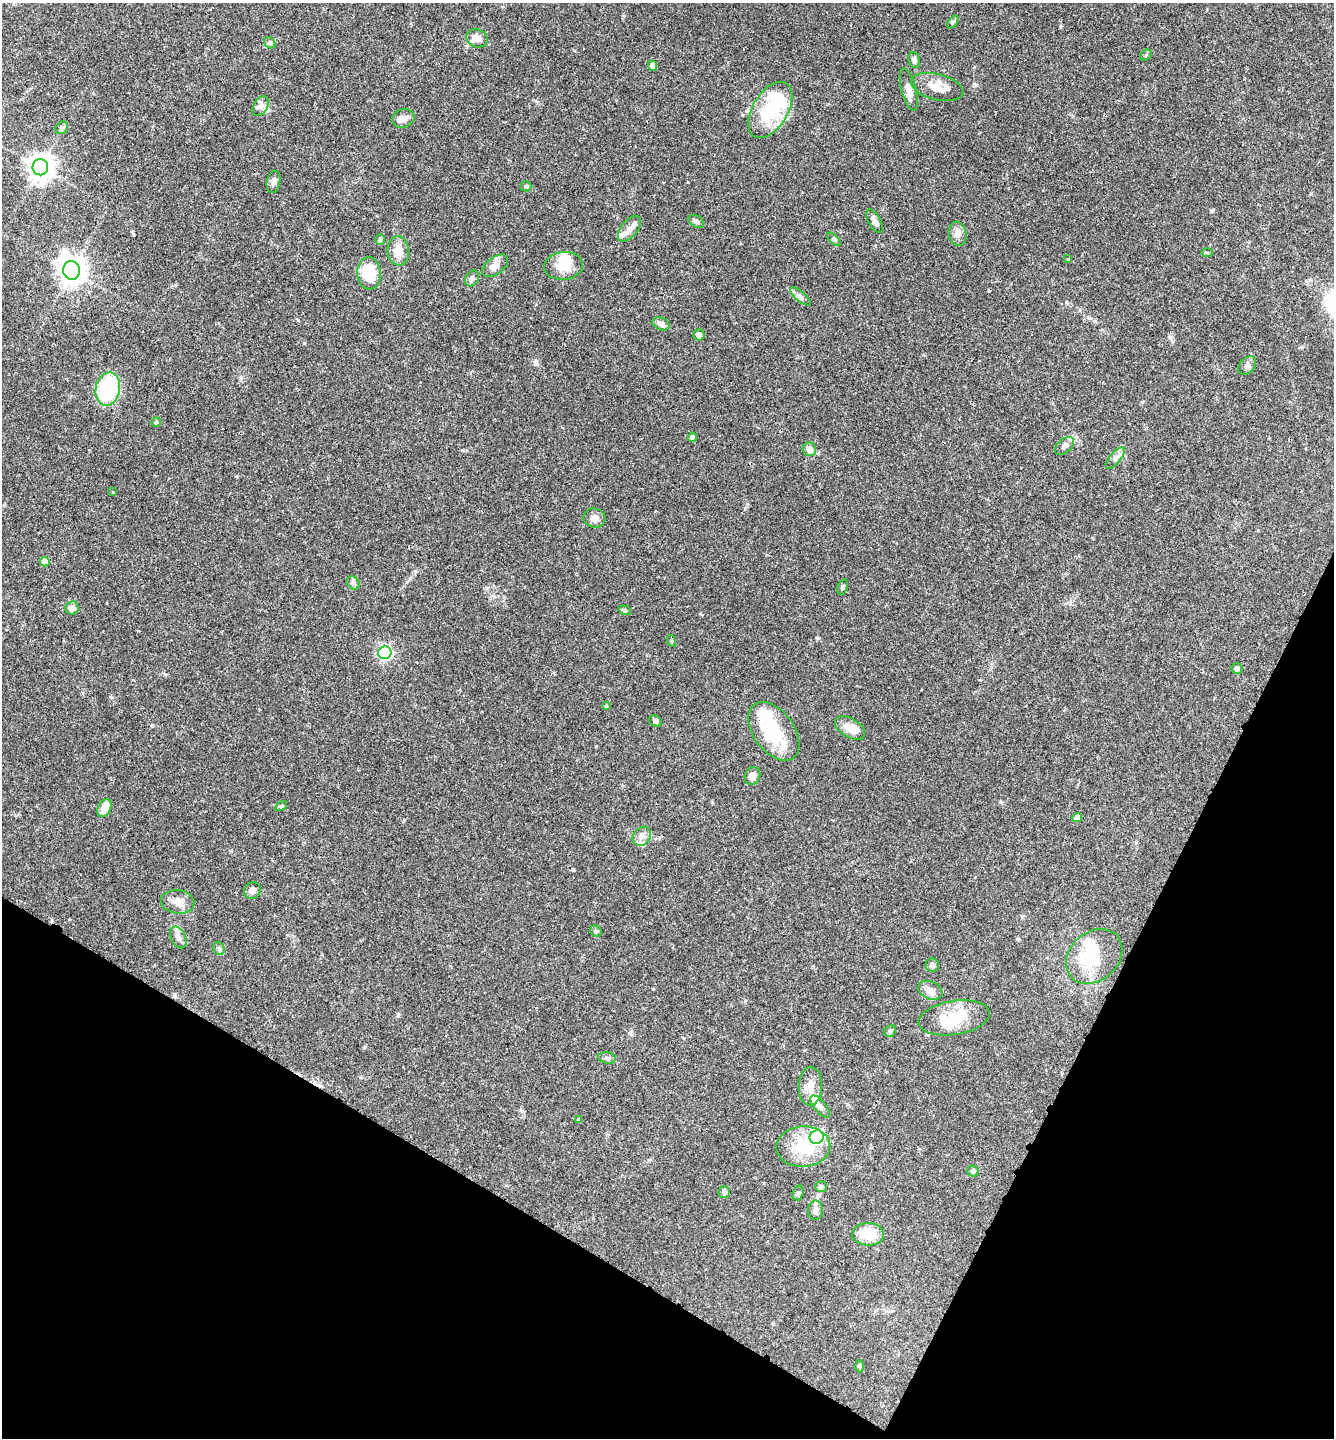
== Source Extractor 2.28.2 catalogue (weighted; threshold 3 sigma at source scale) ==
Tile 15 of 4 x 4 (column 3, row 4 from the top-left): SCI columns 2820-4151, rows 8-1443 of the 5772 x 5764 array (HDU 1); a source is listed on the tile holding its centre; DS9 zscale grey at full resolution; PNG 1336 x 1440 px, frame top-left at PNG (2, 3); each listed source drawn as its Kron ellipse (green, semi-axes under 4 px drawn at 4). Shown black and unused: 23% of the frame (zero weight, under 3 of 4 exposures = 1% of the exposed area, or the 3 px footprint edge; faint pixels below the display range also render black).
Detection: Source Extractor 2.28.2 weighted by HDU 2 'WHT'; one run over the whole footprint, this tile lists its part. Background 0.0626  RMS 0.0045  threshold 0.0201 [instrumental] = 3 sigma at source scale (4.5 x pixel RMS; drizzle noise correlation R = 1.50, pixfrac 1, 0.05/0.05 arcsec/px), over >= 5 px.
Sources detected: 91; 4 inside a brighter object's white glare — neither listed nor drawn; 6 inside a brighter listed object's ellipse — not listed separately; the other 81 listed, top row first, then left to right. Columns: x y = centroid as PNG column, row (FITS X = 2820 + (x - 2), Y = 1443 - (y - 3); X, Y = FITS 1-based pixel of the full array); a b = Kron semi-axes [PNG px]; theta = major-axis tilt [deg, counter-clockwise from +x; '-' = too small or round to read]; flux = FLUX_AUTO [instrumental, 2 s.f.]
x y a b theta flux
953 22 7 4 53 0.67
477 38 11 9 -21 3.4
270 43 6 5 - 0.81
1146 55 6 5 - 0.61
914 60 8 5 -71 1.1
652 66 5 4 - 1.8
937 87 27 13 -14 6.7
909 89 22 7 -75 3.6
261 106 11 7 60 1.9
770 110 31 17 59 25
403 118 11 9 20 2.5
62 128 7 5 47 0.89
40 167 8 8 - 440
273 182 11 6 78 1.7
526 186 5 5 - 0.62
696 221 8 5 -33 1
875 221 13 6 -61 1.8
629 229 15 8 50 3.3
958 234 12 8 -78 2.5
380 239 5 4 - 0.58
834 239 8 3 -45 0.64
398 251 14 10 -84 5.2
1207 253 6 4 -1 0.51
1068 259 4 4 - 0.37
495 266 15 8 36 3.3
564 266 19 14 5 8.1
71 270 9 8 - 470
369 273 16 11 -86 13
472 278 8 6 58 1.3
800 296 12 5 -41 1.6
661 324 9 6 -25 2.1
699 335 6 5 - 1.6
1247 365 10 7 48 1.5
108 389 17 12 78 33
156 422 4 4 - 0.6
692 437 4 4 - 1.3
1065 446 11 6 40 2
809 449 7 6 - 3.4
1115 458 13 5 52 1.8
113 492 4 3 - 0.3
594 518 11 9 -7 2.9
45 562 5 4 - 6
353 583 7 5 -46 1
843 587 8 5 69 0.84
72 608 7 6 - 2.9
625 610 6 4 -20 0.71
672 641 6 4 -72 0.5
385 653 6 6 - 85
1237 668 5 5 - 1.1
606 706 4 4 - 0.41
655 721 7 5 -33 0.91
850 728 16 9 -31 5
774 731 33 20 -54 22
752 776 9 7 63 2.6
281 806 6 4 33 0.58
104 808 10 6 64 5.3
1077 817 5 4 - 3.5
642 836 10 8 51 2.3
252 890 9 7 37 1.8
178 902 17 12 -8 4.4
596 931 6 5 - 0.71
178 938 11 7 -67 2.2
219 948 7 5 -68 1
1094 956 31 24 42 17
932 965 7 6 - 1.5
930 990 13 8 -24 2.8
954 1018 36 17 9 14
890 1031 6 5 - 0.72
607 1058 9 5 -10 1.2
810 1086 19 11 88 5.3
820 1106 13 6 -51 2
579 1120 3 3 - 0.67
817 1137 7 6 - 69
803 1147 27 20 2 15
973 1171 5 5 - 0.78
821 1187 6 5 - 0.79
724 1192 6 5 - 1.4
798 1193 7 5 72 0.92
815 1210 10 7 90 1.8
868 1234 16 11 -2 12
859 1366 6 4 -88 0.58
Unlisted compact peaks at least as high as the median listed source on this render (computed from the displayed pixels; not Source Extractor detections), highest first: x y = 1090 318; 398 1014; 1212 211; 152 725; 976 85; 536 364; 298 320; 365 1047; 688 182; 133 234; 745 508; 1018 939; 404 820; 1170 337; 410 578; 1060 26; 304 343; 1142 402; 241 378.